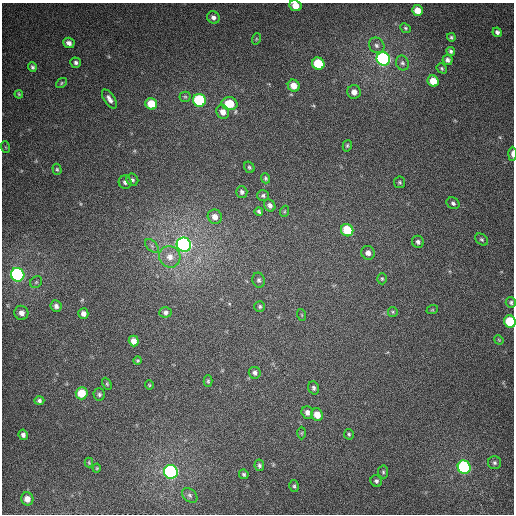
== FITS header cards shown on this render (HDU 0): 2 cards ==
NAXIS1  =                  512
NAXIS2  =                  512

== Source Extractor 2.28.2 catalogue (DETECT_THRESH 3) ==
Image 512 x 512 px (HDU 0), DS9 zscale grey, 1 PNG px = 1 image px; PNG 516 x 516 px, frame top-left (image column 1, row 512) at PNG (2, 3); each listed source drawn as its Kron ellipse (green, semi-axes under 4 px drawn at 4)
Background 365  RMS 8.8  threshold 26.3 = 3 sigma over >= 5 px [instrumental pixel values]
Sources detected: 93; all 93 listed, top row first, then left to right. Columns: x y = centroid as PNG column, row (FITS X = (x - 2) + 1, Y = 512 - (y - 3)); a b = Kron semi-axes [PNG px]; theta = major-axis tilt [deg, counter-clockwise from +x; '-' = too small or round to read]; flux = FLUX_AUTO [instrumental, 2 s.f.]
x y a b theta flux
295 6 6 5 - 7400
417 10 5 5 - 6800
213 17 6 6 - 2200
406 28 6 4 -41 910
497 32 5 4 - 1600
451 37 4 4 - 930
256 39 6 3 72 750
69 43 6 5 - 2500
377 45 8 7 - 2100
451 51 4 4 - 1100
383 59 7 6 - 150000
448 60 5 4 - 1900
76 63 5 5 - 1500
402 63 7 6 - 1700
318 64 6 6 - 23000
32 67 5 4 - 1200
442 68 5 4 - 880
433 81 6 5 - 9200
61 83 6 4 38 760
294 86 6 5 - 6400
354 92 7 6 - 3600
19 94 4 3 - 690
185 97 5 5 - 940
109 99 11 5 -57 2700
199 100 6 6 - 51000
151 104 6 5 - 13000
229 104 8 6 -13 14000
223 112 7 6 - 4100
347 146 6 4 75 870
5 147 6 3 -70 660
512 154 7 3 88 2400
249 167 6 5 - 1000
57 169 6 4 -73 840
265 178 5 4 - 910
132 180 6 5 - 1300
125 182 6 6 - 1800
400 182 6 5 - 1000
242 192 6 5 - 1700
263 195 6 5 - 1300
453 203 7 5 -30 1400
270 205 6 5 - 2200
259 211 4 3 - 1100
285 211 5 3 - 640
215 217 7 7 - 4500
347 230 6 6 - 19000
482 239 7 5 -38 1100
418 242 6 5 - 1500
184 245 7 7 - 220000
152 246 8 5 -45 1600
368 253 7 6 - 2700
170 257 11 10 - 6200
18 275 7 6 - 150000
382 279 5 4 - 800
259 280 7 6 - 1500
36 282 6 5 - 970
511 302 5 5 - 1200
56 306 6 5 - 2100
260 306 5 5 - 1100
432 310 6 3 18 630
165 312 6 5 - 1600
393 312 5 4 - 700
21 313 7 7 - 3300
83 313 5 5 - 2800
302 315 6 3 -71 560
510 322 6 5 - 25000
499 340 5 3 - 560
134 341 5 5 - 4200
138 361 4 4 - 730
255 373 6 6 - 1700
208 381 6 4 -89 840
107 384 6 4 -65 740
149 385 5 4 - 650
314 388 7 5 -70 1400
82 393 6 6 - 14000
99 394 6 6 - 1300
39 401 5 4 - 1400
307 412 6 5 - 2500
317 415 6 5 - 6700
302 433 6 4 88 660
349 434 5 5 - 860
23 435 5 4 - 2000
89 463 5 4 - 620
494 463 6 6 - 1400
259 465 6 5 - 1300
464 467 7 6 - 100000
97 468 4 4 - 600
171 472 7 7 - 140000
383 472 6 5 - 1000
244 474 5 4 - 1000
376 481 6 5 - 1300
294 486 6 4 -75 960
190 495 9 6 -41 1600
27 499 6 6 - 5400
At the frame edge (FLAGS 8, measured only in part): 3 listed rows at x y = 295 6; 512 154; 510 322